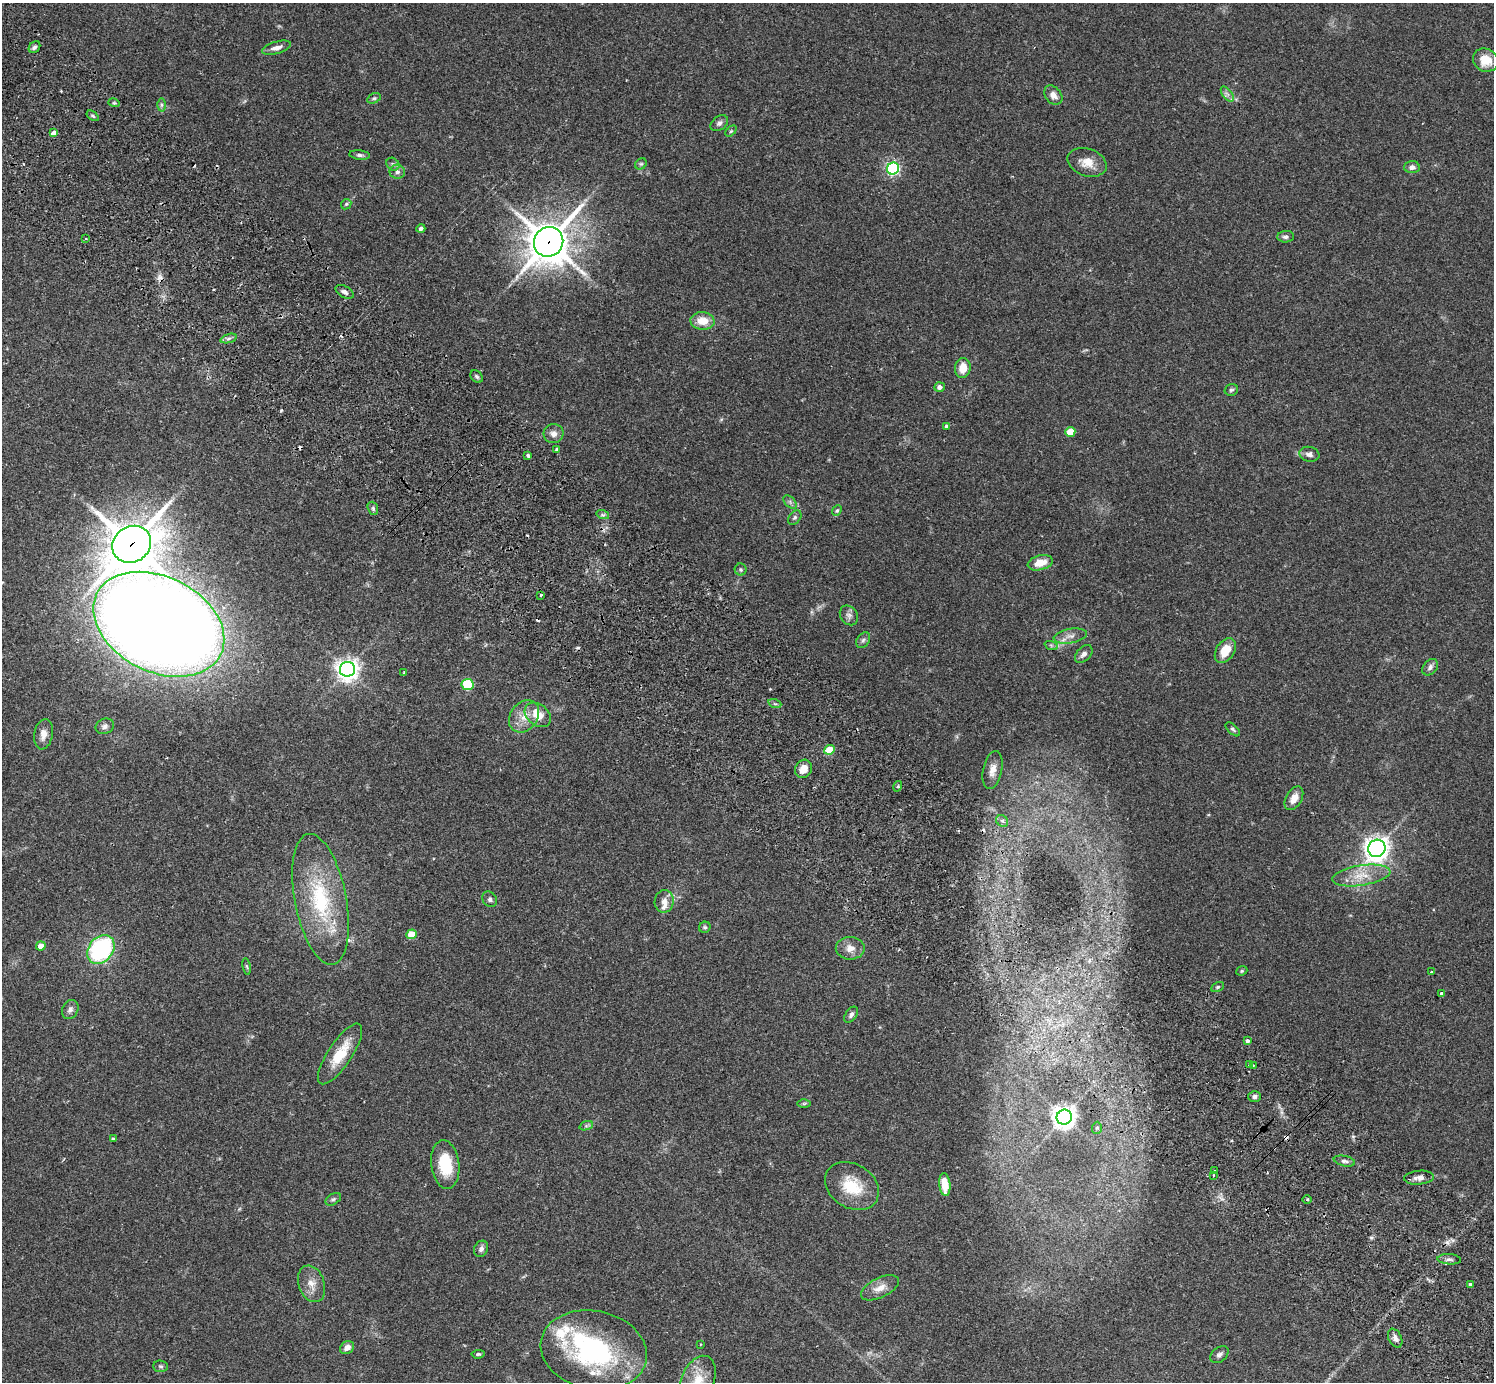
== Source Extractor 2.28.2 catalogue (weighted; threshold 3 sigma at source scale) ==
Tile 11 of 4 x 4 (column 3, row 3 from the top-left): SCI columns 3032-4523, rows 1726-3105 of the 6059 x 6069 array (HDU 1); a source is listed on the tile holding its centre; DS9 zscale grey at full resolution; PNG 1496 x 1384 px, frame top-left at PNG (2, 3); each listed source drawn as its Kron ellipse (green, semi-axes under 4 px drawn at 4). Shown black and unused: <1% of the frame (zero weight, under 2 of 3 exposures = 3% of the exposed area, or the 3 px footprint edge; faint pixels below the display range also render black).
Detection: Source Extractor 2.28.2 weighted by HDU 2 'WHT'; one run over the whole footprint, this tile lists its part. Background 0.109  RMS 0.0064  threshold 0.0288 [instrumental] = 3 sigma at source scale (4.5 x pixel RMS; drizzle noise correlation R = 1.50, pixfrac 1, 0.05/0.05 arcsec/px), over >= 5 px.
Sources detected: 133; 1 inside a brighter object's white glare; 10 cosmic-ray / hot-pixel residue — neither listed nor drawn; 4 inside a brighter listed object's ellipse — not listed separately; the other 118 listed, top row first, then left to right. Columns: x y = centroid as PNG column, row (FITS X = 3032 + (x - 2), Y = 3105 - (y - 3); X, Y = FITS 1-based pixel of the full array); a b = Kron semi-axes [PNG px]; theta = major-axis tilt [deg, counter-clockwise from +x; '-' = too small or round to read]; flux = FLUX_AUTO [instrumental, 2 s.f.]
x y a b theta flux
34 47 6 5 - 1.6
277 48 15 6 16 3.8
1485 60 13 11 -30 11
1227 94 9 4 -52 1.9
1053 95 11 8 -50 4.1
374 98 7 4 29 1
114 103 6 3 -17 0.78
162 105 6 4 89 1.2
93 116 7 3 -36 0.92
719 123 10 7 39 2.1
731 131 6 4 44 0.94
53 132 4 4 - 3.4
360 155 10 5 -7 1.6
1087 162 20 13 -18 9
393 164 7 5 -44 1.5
641 164 6 5 - 1.1
1412 167 7 6 - 3.1
893 169 6 6 - 120
397 172 8 7 - 2.4
346 204 6 4 46 0.85
421 229 4 4 - 1.7
1286 237 8 5 4 1.8
86 239 4 3 - 0.51
549 242 15 14 - 1800
345 292 10 5 -30 2.1
703 321 12 9 -4 9.8
229 338 8 3 19 1.6
963 368 10 8 79 8.6
477 376 7 5 -44 1.3
939 387 5 4 - 2.8
1231 390 7 6 - 1.4
946 426 3 3 - 1.7
1070 432 5 5 - 13
554 434 10 9 - 4
557 449 4 3 - 2
1309 454 10 7 -11 2.6
528 456 3 3 - 1.6
790 502 8 5 -46 1.6
373 508 7 5 -70 1.3
837 511 6 4 49 1
603 515 6 4 -18 1.1
795 517 8 5 52 1.4
132 544 20 18 33 2100
1040 563 13 7 14 8.1
741 569 6 6 - 1.2
541 595 3 3 - 2.4
849 615 10 8 -54 2.7
159 624 69 47 -26 2100
1070 636 17 7 10 4.5
863 640 8 6 56 1.6
1051 645 7 4 -19 1.1
1225 651 13 9 57 11
1084 654 10 6 46 2.6
1430 667 9 6 48 2.4
347 669 7 7 - 460
404 672 3 3 - 0.46
467 684 6 5 - 27
775 704 6 4 -18 1
538 715 15 10 -39 11
524 716 17 13 52 9
105 726 9 7 22 2.2
1233 729 9 4 -43 1.3
43 734 15 9 80 5.2
829 750 5 4 - 15
803 769 9 8 - 6.6
993 770 19 9 79 5.9
898 786 5 3 - 0.67
1294 798 13 8 59 6.2
1002 821 6 5 - 1.8
1377 848 9 8 - 460
1361 875 29 10 9 12
320 899 66 26 -79 58
490 899 8 6 -52 2
664 901 11 9 79 4.3
705 927 6 5 - 1.1
412 934 5 5 - 14
41 946 5 4 - 6
850 948 14 11 0 5.6
101 949 16 12 50 82
247 966 8 4 -80 0.91
1242 971 6 4 22 0.83
1432 972 3 3 - 3.7
1218 987 7 4 27 0.94
1441 993 3 3 - 3.1
70 1010 10 7 63 2.5
851 1015 9 5 54 1.9
1247 1041 4 3 - 5.2
340 1054 35 12 56 18
1249 1064 4 3 - 2.6
1253 1066 3 2 - 0.92
1255 1097 6 5 - 2.1
804 1103 6 4 2 0.89
1064 1117 8 7 - 520
586 1126 7 4 18 1.1
1097 1128 6 5 - 0.98
113 1139 3 3 - 0.91
1344 1161 11 5 -12 1.9
445 1165 24 14 -83 21
1215 1171 3 2 - 0.61
1213 1175 3 2 - 0.42
1419 1178 15 7 5 3.9
945 1185 11 5 -85 12
852 1186 29 22 -32 23
333 1199 8 5 31 1.4
1307 1200 4 3 - 0.78
481 1249 8 6 61 2.4
1449 1259 12 5 -4 2.1
312 1284 19 13 -70 7.1
1470 1285 3 3 - 4.1
880 1288 20 9 26 6.8
1395 1338 10 6 -64 3
700 1344 3 2 - 0.47
347 1348 7 6 - 4.4
594 1350 54 39 -12 100
478 1354 6 4 6 1.1
1219 1355 10 7 41 2.2
161 1366 7 5 -3 1.2
698 1380 25 16 66 14
Overlapping masked pixels (flux is a lower limit): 3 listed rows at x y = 549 242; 132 544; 159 624
Isophote crosses this tile's border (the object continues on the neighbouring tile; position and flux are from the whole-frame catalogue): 1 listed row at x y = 698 1380